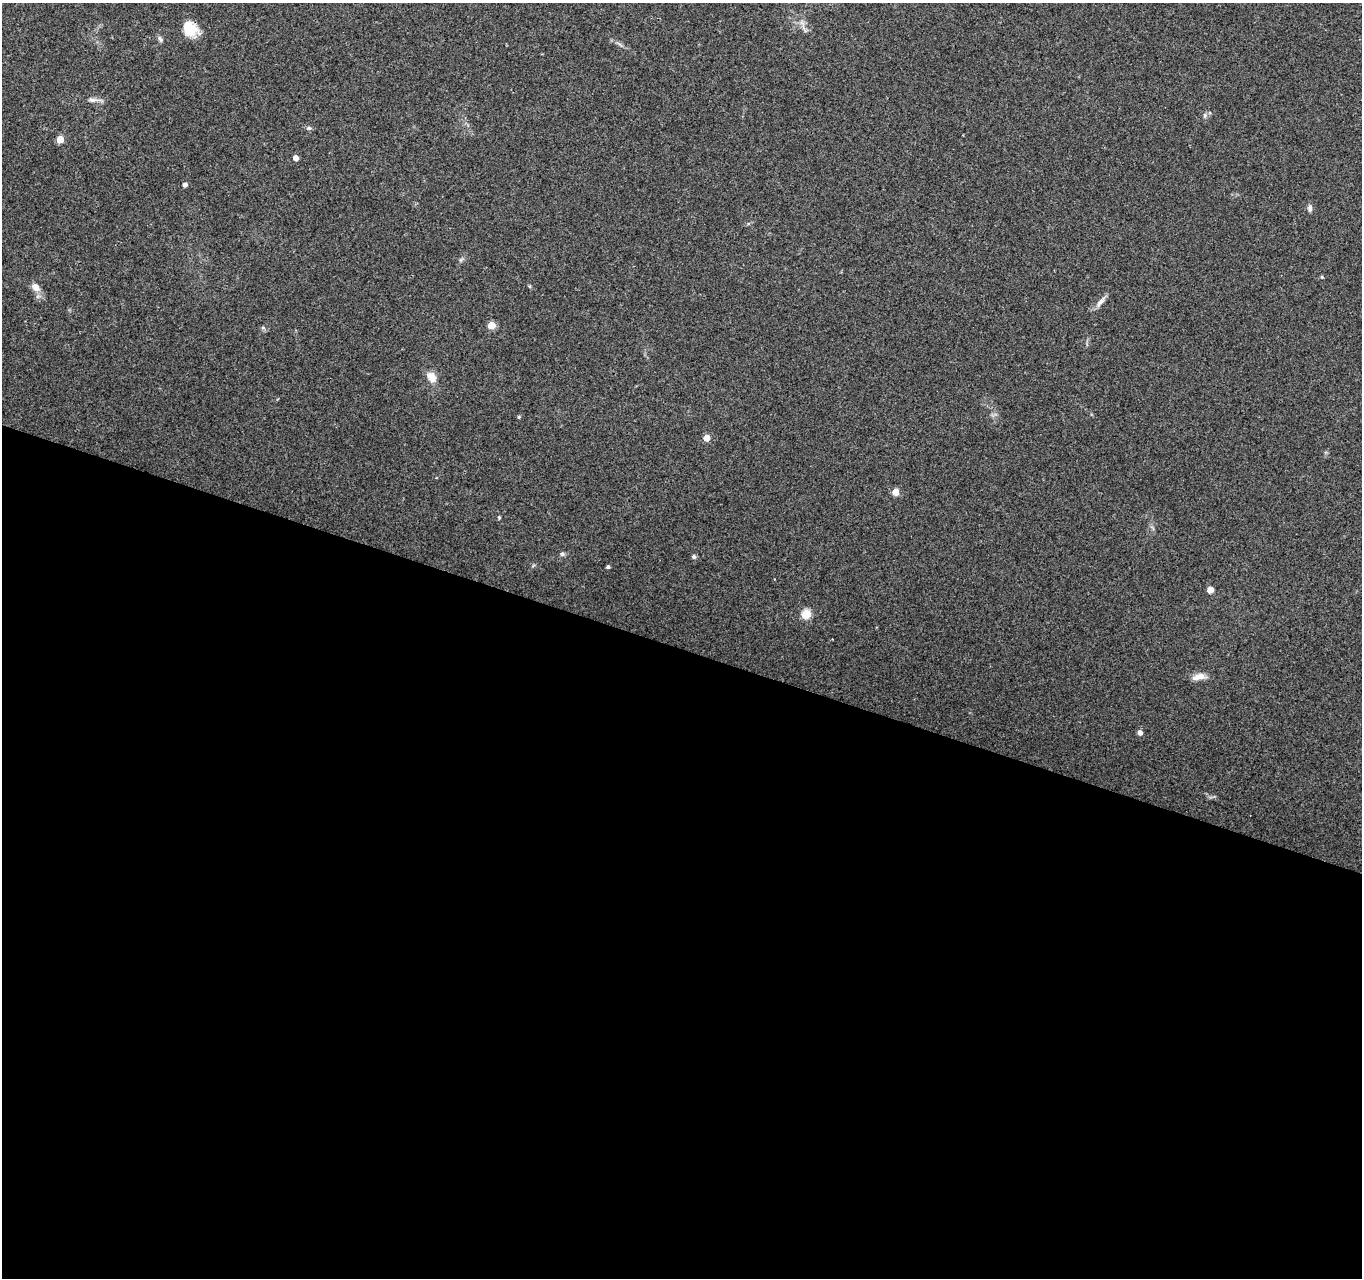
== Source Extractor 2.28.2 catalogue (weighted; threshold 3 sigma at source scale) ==
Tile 14 of 4 x 4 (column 2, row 4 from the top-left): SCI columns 1361-2720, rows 216-1491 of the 5450 x 5597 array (HDU 1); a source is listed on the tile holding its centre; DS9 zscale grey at full resolution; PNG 1364 x 1280 px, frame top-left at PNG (2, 3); no overlay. Shown black and unused: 49% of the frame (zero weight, under 3 of 4 exposures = <1% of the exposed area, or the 3 px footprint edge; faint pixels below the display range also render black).
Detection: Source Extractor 2.28.2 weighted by HDU 2 'WHT'; one run over the whole footprint, this tile lists its part. Background 0.069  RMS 0.0045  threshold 0.0204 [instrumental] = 3 sigma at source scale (4.5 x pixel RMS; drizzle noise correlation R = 1.50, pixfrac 1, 0.0396/0.0396 arcsec/px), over >= 5 px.
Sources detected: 27; all 27 listed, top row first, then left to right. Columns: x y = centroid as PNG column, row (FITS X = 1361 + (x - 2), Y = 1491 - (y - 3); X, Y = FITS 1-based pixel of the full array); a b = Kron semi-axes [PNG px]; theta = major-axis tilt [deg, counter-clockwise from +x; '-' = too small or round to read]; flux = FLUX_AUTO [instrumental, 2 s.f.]
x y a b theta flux
190 29 16 13 -44 12
160 39 10 4 -63 1
92 100 11 6 -6 1.9
1205 115 7 4 72 0.76
309 128 8 5 -1 0.96
60 139 5 5 - 8.1
296 158 4 4 - 3.3
185 185 5 4 - 1.7
1310 208 9 6 88 1.4
1322 277 4 4 - 0.51
529 286 6 3 -70 0.49
36 287 10 7 -41 3.6
1100 302 20 6 50 2.6
491 325 5 5 - 9.6
263 328 6 4 -19 0.71
432 377 13 9 -56 4.5
519 417 4 4 - 0.64
706 438 5 5 - 6
895 492 5 4 - 8.2
499 517 5 4 - 0.52
562 554 7 5 1 0.89
694 557 5 5 - 1.2
608 567 4 3 - 0.9
1210 590 8 7 - 2.2
806 614 6 6 - 10
1199 677 19 8 11 4
1140 733 5 5 - 2
Overlapping masked pixels (flux is a lower limit): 1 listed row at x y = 190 29